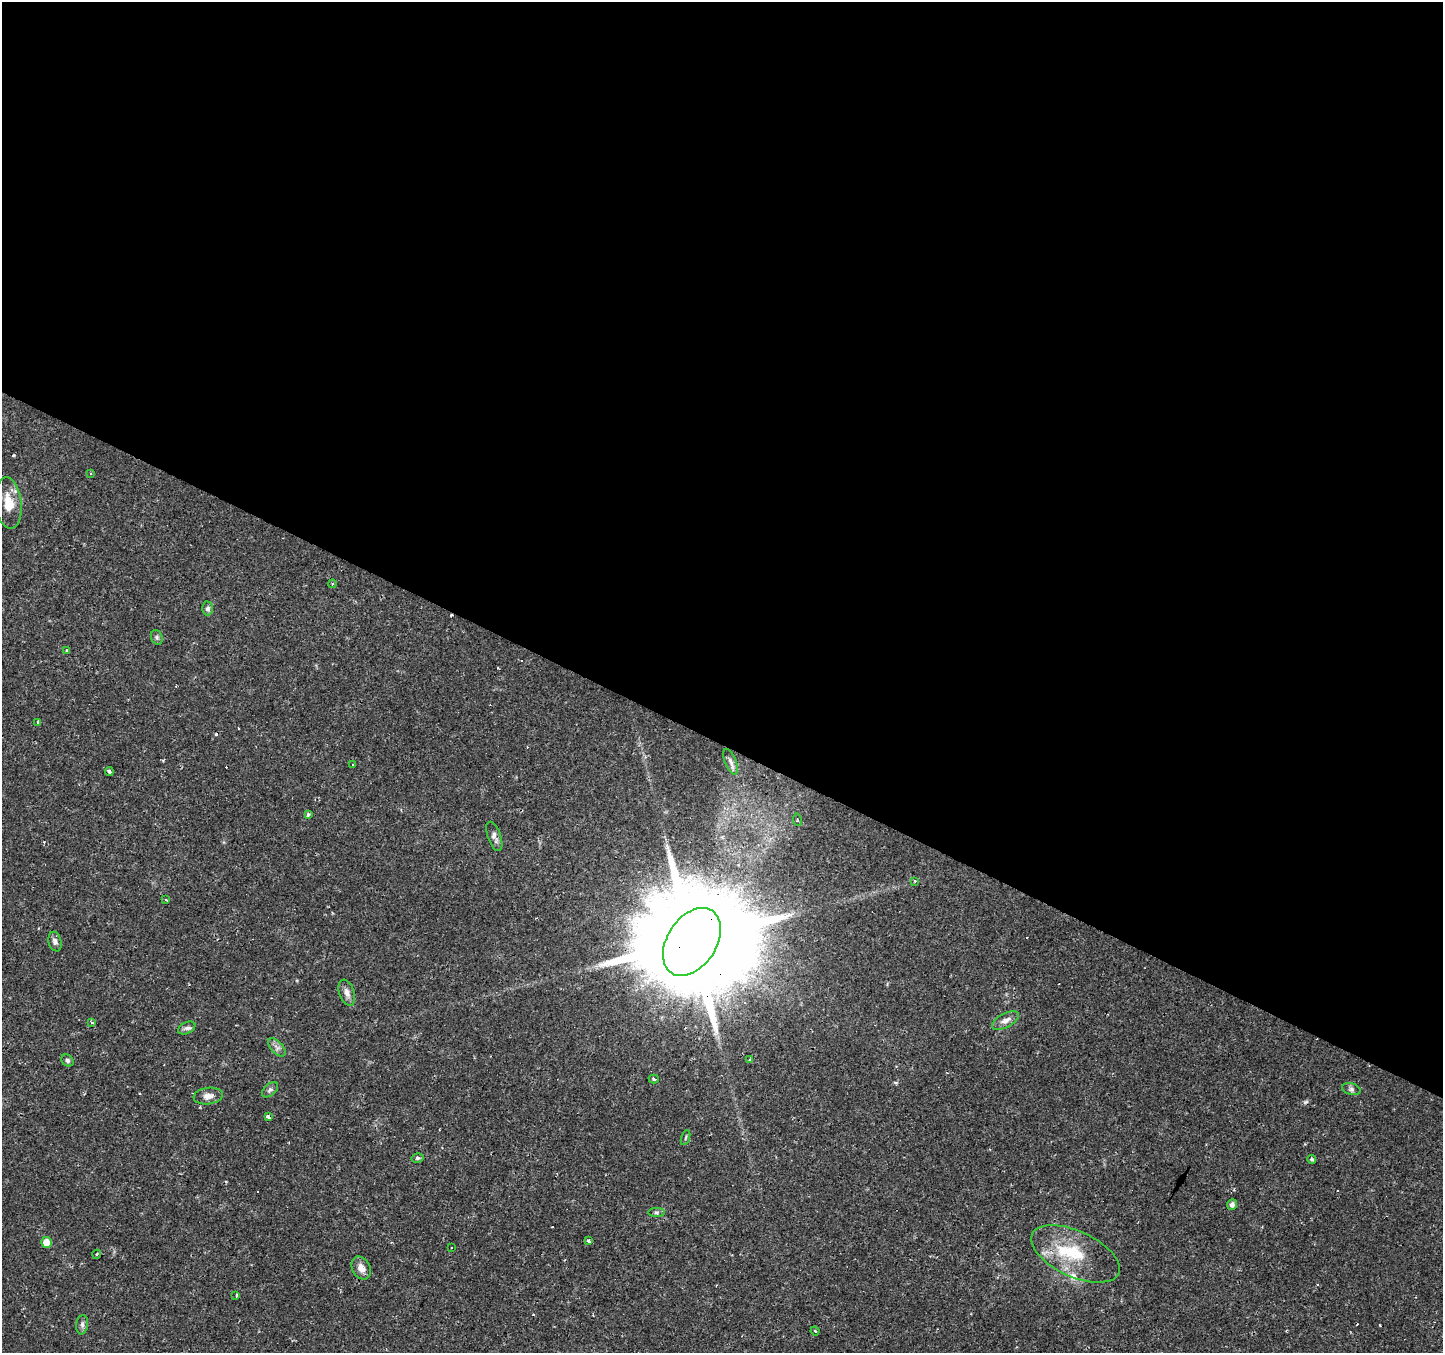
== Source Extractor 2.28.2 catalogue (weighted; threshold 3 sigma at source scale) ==
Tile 3 of 4 x 4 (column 3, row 1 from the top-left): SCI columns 2882-4322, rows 4249-5599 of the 5765 x 5860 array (HDU 1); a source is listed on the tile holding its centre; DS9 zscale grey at full resolution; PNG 1445 x 1355 px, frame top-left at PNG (2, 2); each listed source drawn as its Kron ellipse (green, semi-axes under 4 px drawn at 4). Shown black and unused: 55% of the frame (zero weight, under 2 of 3 exposures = <1% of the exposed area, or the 3 px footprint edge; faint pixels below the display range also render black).
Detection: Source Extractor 2.28.2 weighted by HDU 2 'WHT'; one run over the whole footprint, this tile lists its part. Background 0.0271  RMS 0.003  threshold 0.0136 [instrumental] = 3 sigma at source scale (4.5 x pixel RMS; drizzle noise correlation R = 1.50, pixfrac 1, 0.0396/0.0396 arcsec/px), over >= 5 px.
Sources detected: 62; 17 cosmic-ray / hot-pixel residue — neither listed nor drawn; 2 inside a brighter listed object's ellipse — not listed separately; the other 43 listed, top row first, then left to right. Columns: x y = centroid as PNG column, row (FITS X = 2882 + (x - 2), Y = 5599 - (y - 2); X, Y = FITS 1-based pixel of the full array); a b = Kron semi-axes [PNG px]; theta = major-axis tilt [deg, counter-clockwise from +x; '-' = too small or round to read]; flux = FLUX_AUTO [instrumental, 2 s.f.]
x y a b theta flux
90 474 3 3 - 0.31
8 503 26 13 -84 5.9
332 584 4 4 - 0.33
208 608 7 5 90 0.95
157 637 7 5 -70 0.62
67 650 4 3 - 0.38
38 722 3 3 - 1.7
731 762 14 5 -67 1.1
353 764 2 2 - 0.28
109 771 4 3 - 2
308 815 3 3 - 1.1
797 820 6 3 -80 0.36
494 836 15 6 -70 1.5
915 881 4 3 - 0.59
165 900 3 3 - 3.1
55 942 10 6 -77 1.1
692 942 37 24 57 12000
347 993 13 7 -71 1.7
1005 1020 15 7 27 1.9
92 1022 3 3 - 0.86
187 1028 9 5 25 0.92
277 1047 11 6 -48 1.2
67 1060 7 5 -44 0.67
749 1060 3 3 - 1.4
654 1079 5 3 - 0.54
1351 1089 9 6 -17 0.91
270 1090 9 5 43 0.74
208 1096 14 8 8 1.9
268 1117 4 3 - 1.8
685 1138 8 3 71 0.42
417 1158 6 4 14 0.51
1312 1159 5 4 - 0.51
1232 1205 5 4 - 1.2
656 1212 8 4 0 0.61
588 1241 3 3 - 1.2
47 1242 5 5 - 4.9
451 1247 3 3 - 0.52
97 1254 4 3 - 0.31
1075 1254 48 23 -25 15
361 1268 12 9 -62 2.2
236 1295 4 2 - 0.39
82 1325 9 6 82 0.88
815 1331 4 3 - 0.28
Overlapping masked pixels (flux is a lower limit): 1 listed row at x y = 692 942